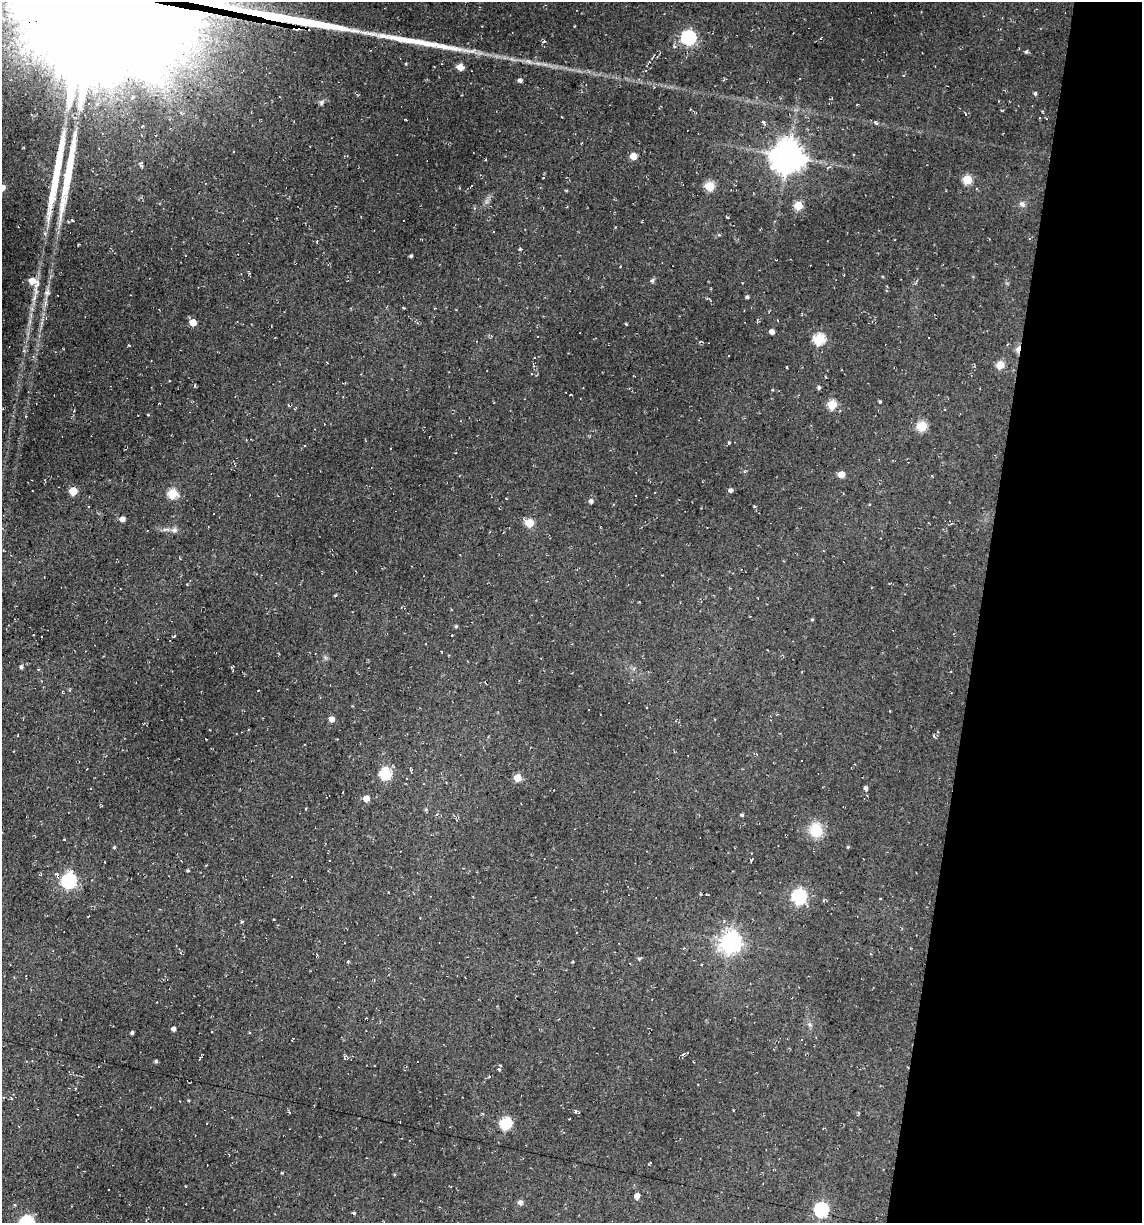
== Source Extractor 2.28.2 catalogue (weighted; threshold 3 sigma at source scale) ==
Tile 8 of 4 x 4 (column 4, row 2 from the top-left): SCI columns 3652-4791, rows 2443-3663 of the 4904 x 4884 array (HDU 1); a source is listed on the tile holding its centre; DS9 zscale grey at full resolution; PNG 1144 x 1225 px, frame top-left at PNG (2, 2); no overlay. Shown black and unused: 14% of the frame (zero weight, under 2 of 3 exposures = <1% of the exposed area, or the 3 px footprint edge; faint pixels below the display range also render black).
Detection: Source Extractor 2.28.2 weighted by HDU 2 'WHT'; one run over the whole footprint, this tile lists its part. Background 0.136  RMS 0.014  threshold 0.0627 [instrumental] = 3 sigma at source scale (4.5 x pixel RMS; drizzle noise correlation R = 1.50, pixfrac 1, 0.05/0.05 arcsec/px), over >= 5 px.
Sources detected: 129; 19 cosmic-ray / hot-pixel residue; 6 long thin detections or spike segments (spike, bleed or trail) — not listed; the other 104 listed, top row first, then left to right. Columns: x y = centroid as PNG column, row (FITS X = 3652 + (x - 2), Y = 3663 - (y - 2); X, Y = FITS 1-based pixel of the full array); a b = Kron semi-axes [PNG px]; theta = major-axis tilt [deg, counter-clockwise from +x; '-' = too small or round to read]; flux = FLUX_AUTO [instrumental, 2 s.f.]
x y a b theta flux
688 38 6 6 - 260
422 42 32 7 -13 19
543 42 5 2 - 1.6
1026 52 5 4 - 2.1
460 67 5 5 - 21
520 80 5 4 - 4
1035 93 5 4 - 2.4
321 102 7 6 - 3.3
1039 117 3 2 - 1.2
406 120 3 2 - 1
764 122 4 3 - 3.2
876 122 7 4 -46 2.5
582 143 3 2 - 1
633 156 5 5 - 18
788 156 10 9 - 2600
141 165 9 5 -75 3.6
543 178 3 2 - 0.74
967 180 5 5 - 54
709 186 5 5 - 60
2 188 5 5 - 15
63 203 42 8 81 30
1022 204 9 7 -41 4.6
798 206 5 5 - 41
72 220 4 3 - 1.7
493 232 3 2 - 0.99
1030 238 3 3 - 1.7
520 249 4 3 - 1.5
411 256 3 3 - 2
844 275 3 2 - 0.97
652 280 5 4 - 2.8
33 281 10 7 -37 23
47 292 9 8 - 5.4
747 297 4 3 - 2.4
403 307 4 3 - 1.1
193 322 5 5 - 21
626 324 3 3 - 1.2
772 332 4 4 - 7.3
819 339 6 6 - 110
129 345 4 3 - 1.2
1018 349 8 4 73 18
327 363 3 2 - 0.96
1000 365 5 5 - 36
786 367 3 2 - 1.5
195 385 4 3 - 2
819 387 4 4 - 2.3
880 401 3 3 - 1.7
832 404 5 5 - 54
148 415 3 3 - 1.2
922 426 5 5 - 74
841 474 5 5 - 17
731 490 5 4 - 3.2
73 491 5 5 - 37
173 494 5 5 - 62
591 501 5 4 - 3.8
754 506 3 3 - 1.3
122 519 5 4 - 8
529 523 6 5 - 33
174 530 9 7 6 5.4
335 596 5 3 - 1.4
812 620 4 4 - 1.5
456 626 4 4 - 1.9
452 635 3 2 - 0.81
174 636 6 2 45 1.1
21 667 5 4 - 2.9
38 669 4 3 - 1.2
258 691 3 2 - 1
588 710 2 2 - 0.8
332 719 6 5 - 6.6
385 774 6 6 - 120
517 778 5 5 - 29
866 788 5 4 - 4.1
366 799 5 5 - 16
426 810 5 4 - 1.8
742 815 4 4 - 2.2
816 830 14 12 -82 36
64 839 3 2 - 1
114 847 4 3 - 1.6
848 847 4 3 - 1.5
751 860 5 2 - 1.4
188 871 3 3 - 1.6
69 881 7 6 - 300
799 896 7 6 - 270
274 920 3 2 - 1.3
242 922 5 3 - 1.4
730 942 8 7 - 870
684 948 4 3 - 1.2
639 958 5 4 - 2.1
348 961 4 3 - 1.7
573 962 3 3 - 2.1
701 965 3 2 - 1.3
809 1025 7 5 -54 3.4
174 1029 4 4 - 5.5
132 1033 3 3 - 2.9
683 1054 7 3 36 2
344 1056 6 4 84 2
156 1061 4 3 - 2.5
499 1069 6 4 -45 1.8
11 1098 5 3 - 1.3
506 1123 6 6 - 120
637 1196 5 4 - 8.7
520 1203 5 5 - 5.6
821 1210 7 6 - 220
354 1213 4 3 - 1.7
27 1222 7 6 - 160
Overlapping masked pixels (flux is a lower limit): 1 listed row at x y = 1018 349
Isophote crosses this tile's border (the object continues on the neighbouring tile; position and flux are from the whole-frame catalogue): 2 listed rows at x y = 2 188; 27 1222